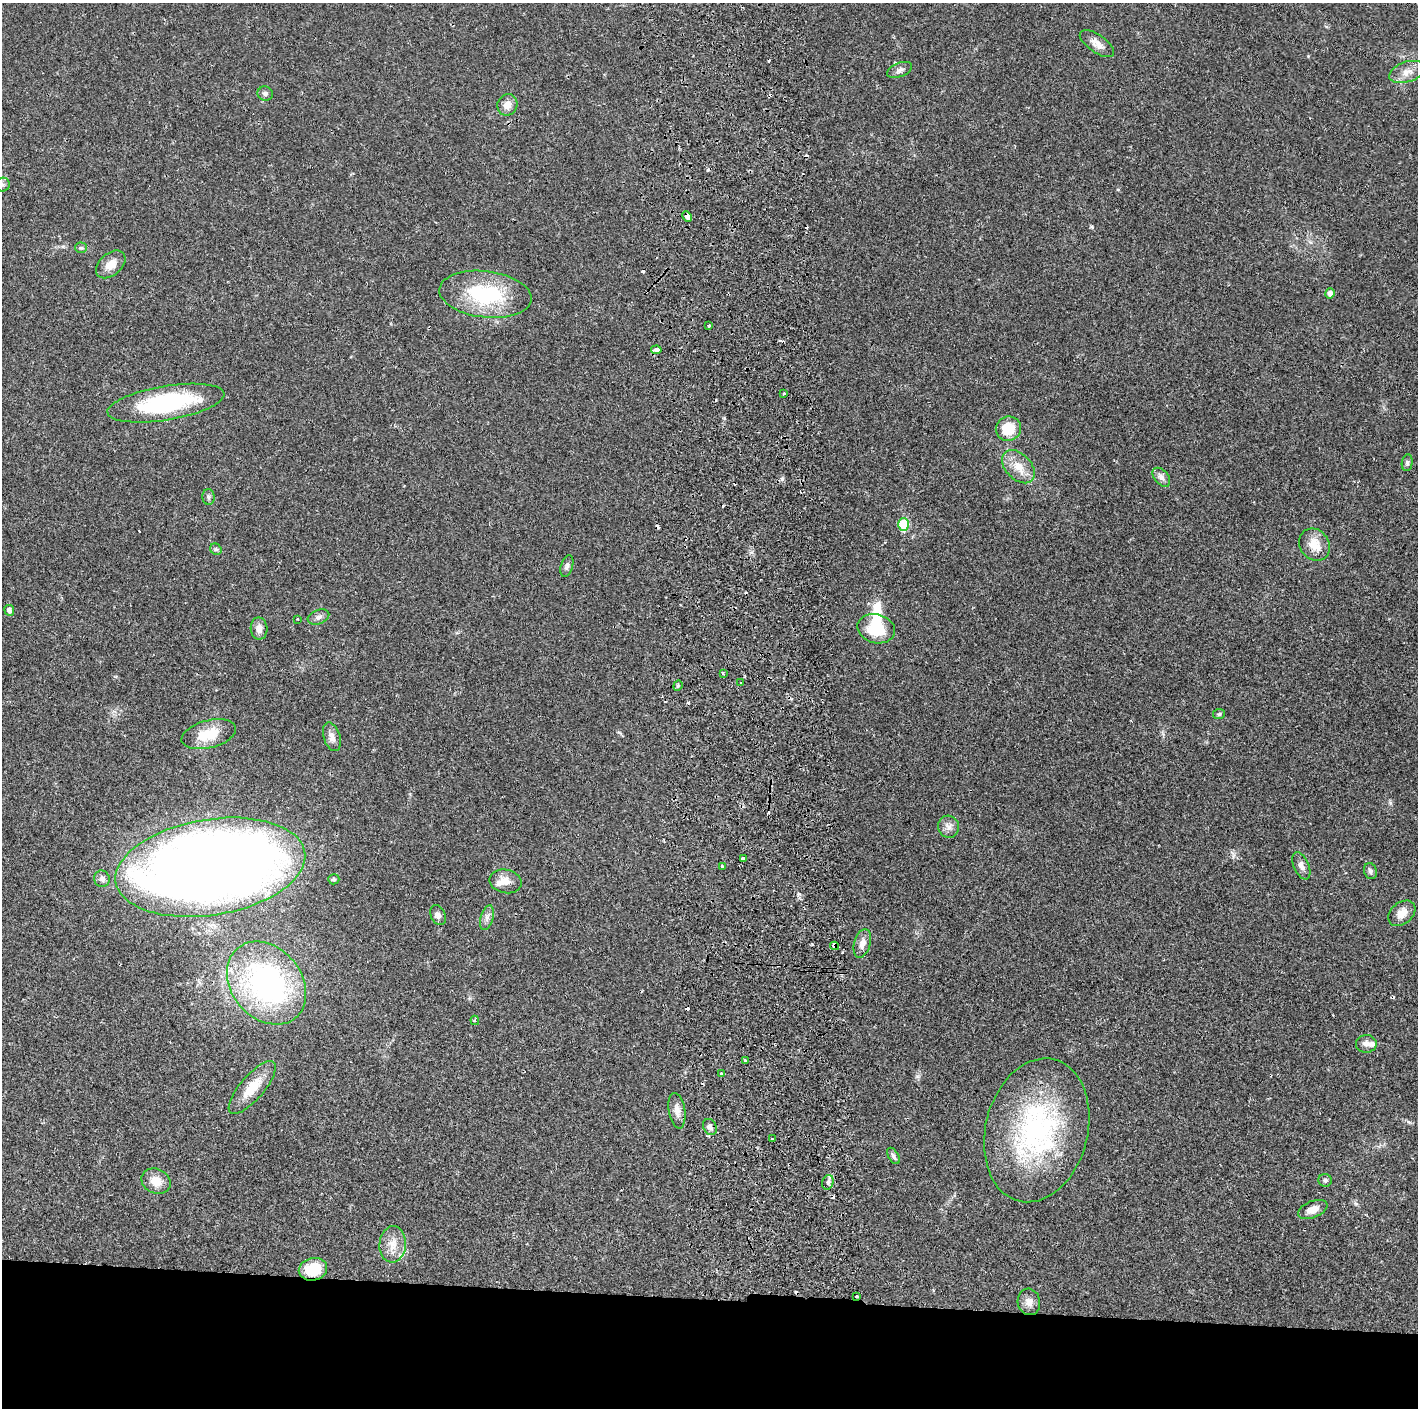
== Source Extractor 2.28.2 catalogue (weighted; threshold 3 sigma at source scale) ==
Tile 8 of 3 x 3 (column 2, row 3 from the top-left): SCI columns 1474-2889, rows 5-1410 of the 4360 x 4230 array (HDU 1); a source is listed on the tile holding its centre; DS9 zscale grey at full resolution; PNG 1420 x 1410 px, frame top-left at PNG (2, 3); each listed source drawn as its Kron ellipse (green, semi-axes under 4 px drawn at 4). Shown black and unused: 8% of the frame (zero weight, under 2 of 3 exposures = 3% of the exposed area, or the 3 px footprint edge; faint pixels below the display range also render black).
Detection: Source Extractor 2.28.2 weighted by HDU 2 'WHT'; one run over the whole footprint, this tile lists its part. Background 0.0247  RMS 0.0037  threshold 0.0166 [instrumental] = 3 sigma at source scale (4.5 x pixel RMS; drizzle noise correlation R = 1.50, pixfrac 1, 0.05/0.05 arcsec/px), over >= 5 px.
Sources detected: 89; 2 inside a brighter object's white glare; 16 cosmic-ray / hot-pixel residue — neither listed nor drawn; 3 inside a brighter listed object's ellipse — not listed separately; the other 68 listed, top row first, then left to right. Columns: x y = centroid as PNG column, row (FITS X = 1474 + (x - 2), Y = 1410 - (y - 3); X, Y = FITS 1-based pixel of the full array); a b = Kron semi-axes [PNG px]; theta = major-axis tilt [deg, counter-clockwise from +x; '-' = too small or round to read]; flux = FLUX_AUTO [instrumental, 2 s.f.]
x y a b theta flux
1097 44 20 9 -35 2.9
899 70 13 7 21 1.5
1407 72 18 10 18 3.7
265 94 7 7 - 1
507 105 11 10 - 3.2
3 185 7 7 - 1
687 216 5 3 - 4.8
81 248 6 5 - 0.66
111 264 17 11 41 4
1330 293 5 5 - 1.7
485 294 46 23 -7 30
709 326 3 3 - 0.41
656 350 5 3 - 16
784 393 2 2 - 0.44
166 403 59 17 9 41
1008 429 13 12 - 8.8
1407 463 8 5 82 0.83
1018 467 19 12 -46 5.7
1161 477 11 7 -50 1.6
208 497 8 6 -88 0.92
904 524 6 5 - 14
1315 545 17 14 -55 6.1
216 549 6 5 - 0.67
567 566 11 6 73 1.1
9 610 5 5 - 1.5
318 617 11 7 20 1.5
297 619 3 2 - 0.3
259 628 11 8 -88 2.5
876 629 19 14 -16 14
723 674 4 2 - 0.48
741 683 3 2 - 0.27
678 686 5 4 - 0.62
1219 714 6 5 - 0.61
209 734 28 14 14 9.6
332 737 15 8 -72 2.3
949 827 11 10 - 2.1
744 859 3 3 - 7
722 866 3 3 - 0.49
1301 866 14 7 -66 2
210 867 96 48 9 550
1370 871 8 6 -74 1
102 879 8 8 - 1.4
334 879 5 5 - 0.69
505 881 16 11 -11 3.6
1402 913 15 10 41 3.9
438 915 10 7 -65 1.4
487 918 13 6 75 1.6
862 943 14 8 73 2.7
835 946 4 4 - 11
267 983 45 35 -50 80
475 1020 5 4 - 0.59
1366 1044 10 9 - 2
746 1060 3 3 - 2.9
721 1074 3 3 - 0.54
252 1087 33 12 49 8.3
677 1111 18 8 -81 2.7
710 1127 8 6 -61 1.3
1037 1130 73 51 76 72
772 1139 3 2 - 0.46
894 1156 9 5 -58 0.94
1325 1180 7 6 - 0.88
156 1181 15 12 -24 4.7
828 1182 7 5 74 1.1
1313 1209 15 8 22 3.2
393 1244 18 13 85 4.9
313 1269 14 11 12 11
857 1296 3 3 - 0.51
1029 1302 13 11 -77 2.4
Overlapping masked pixels (flux is a lower limit): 6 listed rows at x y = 687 216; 656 350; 835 946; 710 1127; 313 1269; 857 1296
Isophote crosses this tile's border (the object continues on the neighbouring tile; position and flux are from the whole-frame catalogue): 1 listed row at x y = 3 185
Unlisted compact peaks at least as high as the median listed source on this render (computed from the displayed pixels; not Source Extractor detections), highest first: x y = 1092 227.